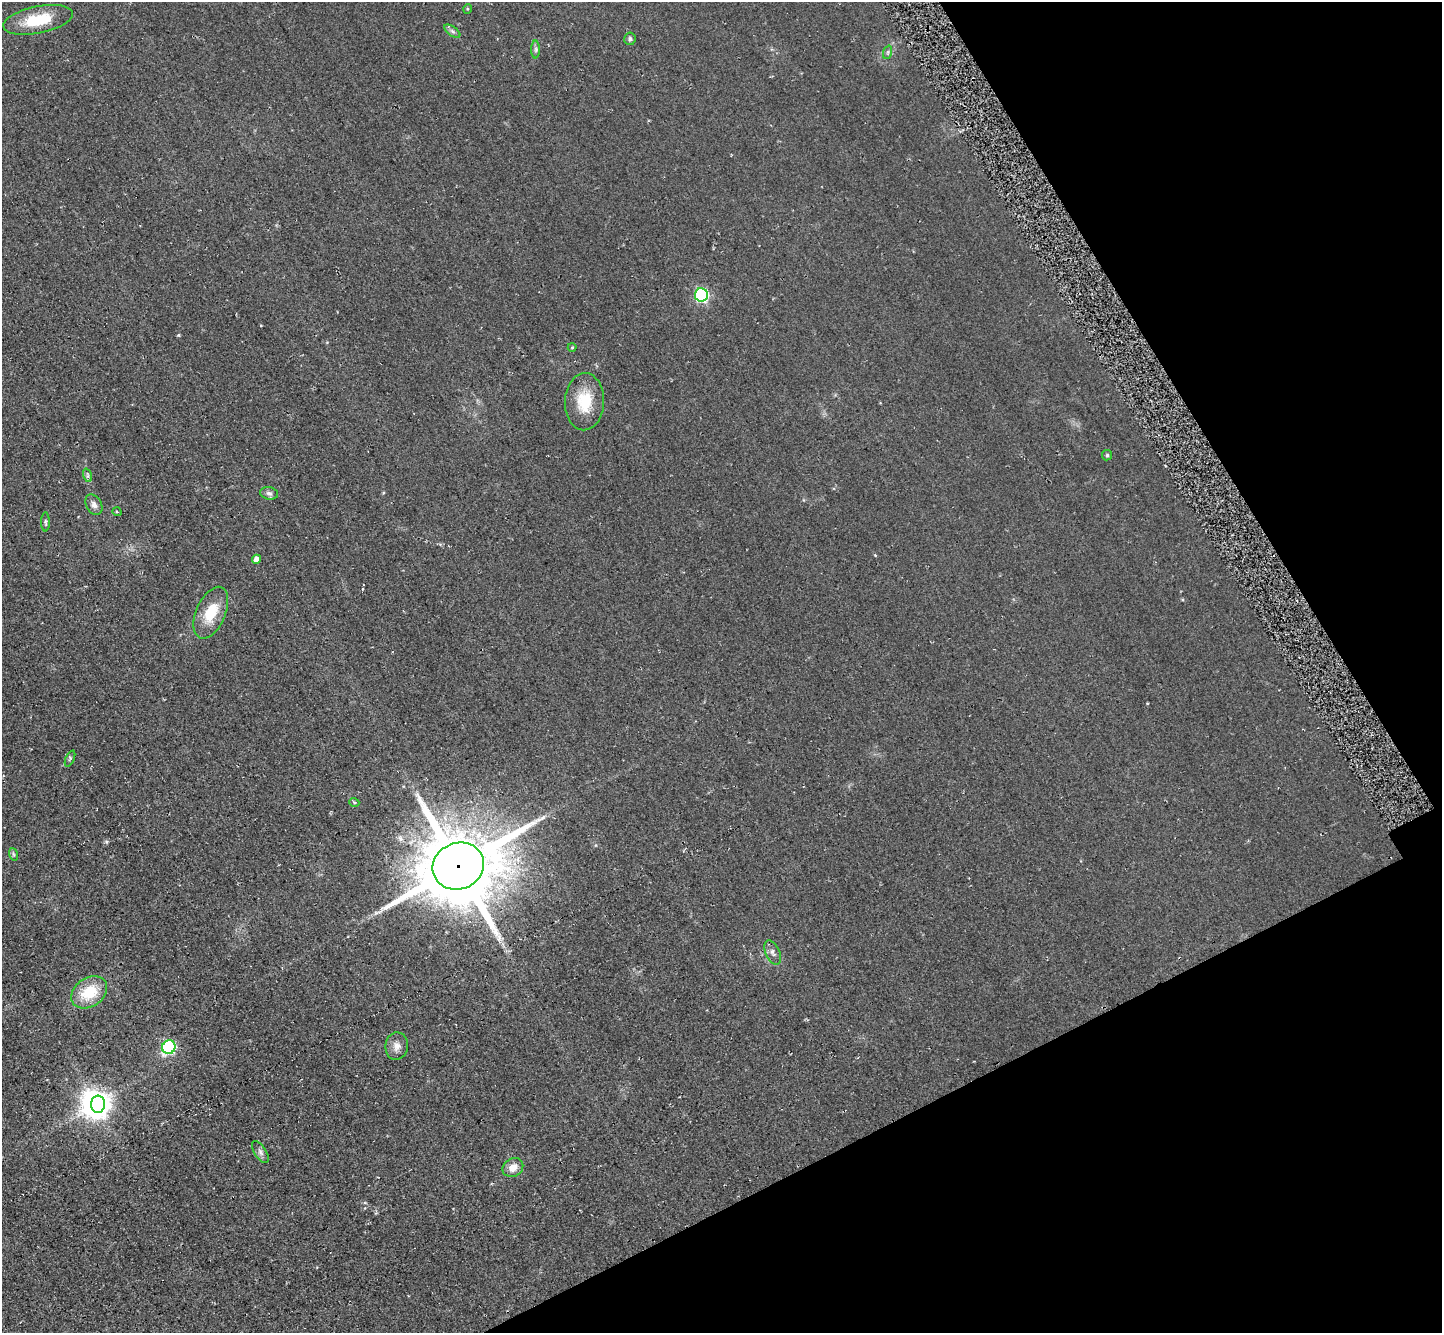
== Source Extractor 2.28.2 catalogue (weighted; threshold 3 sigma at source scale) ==
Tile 12 of 4 x 4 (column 4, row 3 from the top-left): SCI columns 4383-5822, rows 1649-2979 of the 5844 x 5824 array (HDU 1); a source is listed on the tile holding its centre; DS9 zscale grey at full resolution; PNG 1444 x 1335 px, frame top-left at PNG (2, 2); each listed source drawn as its Kron ellipse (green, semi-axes under 4 px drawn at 4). Shown black and unused: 23% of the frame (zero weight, under 2 of 3 exposures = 3% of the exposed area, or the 3 px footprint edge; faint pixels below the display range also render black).
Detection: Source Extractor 2.28.2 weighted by HDU 2 'WHT'; one run over the whole footprint, this tile lists its part. Background 0.0372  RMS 0.013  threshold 0.0565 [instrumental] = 3 sigma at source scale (4.5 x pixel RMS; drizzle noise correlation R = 1.50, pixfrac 1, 0.05/0.05 arcsec/px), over >= 5 px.
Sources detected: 29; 1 inside a brighter object's white glare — neither listed nor drawn; the other 28 listed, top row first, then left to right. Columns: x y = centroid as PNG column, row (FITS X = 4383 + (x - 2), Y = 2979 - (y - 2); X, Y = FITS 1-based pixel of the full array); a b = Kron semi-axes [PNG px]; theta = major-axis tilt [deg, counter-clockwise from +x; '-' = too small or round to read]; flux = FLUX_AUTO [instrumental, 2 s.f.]
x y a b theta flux
467 9 5 3 - 1.2
38 20 35 13 12 48
452 31 9 4 -36 3.3
630 39 6 5 - 2.7
536 49 9 4 90 2.6
888 52 7 4 72 2.4
701 295 6 6 - 190
572 347 4 4 - 1.3
584 402 28 19 88 40
1107 455 5 5 - 1.8
87 475 7 4 -72 2.4
269 493 9 6 -9 3.6
94 505 11 7 -61 5.3
117 512 5 3 - 1.1
45 522 10 3 -89 1.9
256 559 4 4 - 7.2
211 613 27 14 66 34
70 758 8 3 66 2.1
354 802 5 3 - 1.3
13 854 6 4 -71 1.7
458 866 26 23 21 13000
773 952 13 7 -65 5.4
89 992 19 14 33 40
397 1046 14 11 82 8.4
169 1047 7 6 - 150
98 1104 9 7 85 980
260 1152 12 5 -56 4.3
513 1167 11 9 33 11
Overlapping masked pixels (flux is a lower limit): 1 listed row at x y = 458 866
Unlisted compact peaks at least as high as the median listed source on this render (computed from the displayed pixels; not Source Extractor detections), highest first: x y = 178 335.